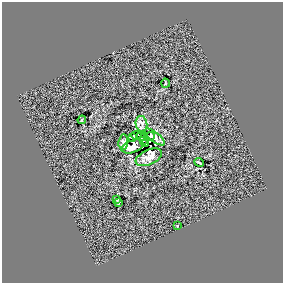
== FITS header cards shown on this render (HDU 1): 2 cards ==
NAXIS1  =                  281 /
NAXIS2  =                  281 /

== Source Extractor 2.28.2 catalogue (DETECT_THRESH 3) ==
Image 281 x 281 px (HDU 1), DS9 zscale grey, 1 PNG px = 1 image px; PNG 285 x 285 px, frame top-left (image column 1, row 281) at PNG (2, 2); each listed source drawn as its Kron ellipse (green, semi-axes under 4 px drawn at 4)
Background 0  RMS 8.2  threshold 24.5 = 3 sigma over >= 5 px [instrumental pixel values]
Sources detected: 19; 2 with non-positive FLUX_AUTO (blend fragments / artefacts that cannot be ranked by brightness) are neither listed nor drawn; the other 17 listed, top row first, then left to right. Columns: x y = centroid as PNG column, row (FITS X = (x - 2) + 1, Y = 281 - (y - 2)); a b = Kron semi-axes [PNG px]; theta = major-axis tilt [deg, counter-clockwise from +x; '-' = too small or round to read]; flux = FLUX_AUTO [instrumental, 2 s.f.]
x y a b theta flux
165 83 4 3 - 410
82 120 4 2 - 460
141 124 8 6 -79 2500
136 135 5 3 - 1300
141 136 4 3 - 140
150 136 5 3 - 550
155 137 12 5 -39 3200
133 138 3 3 - 670
143 140 3 2 - 500
123 142 7 5 84 1700
146 144 2 2 - 590
132 146 11 6 20 5600
149 157 14 7 24 4900
199 162 5 2 - 590
117 200 3 2 - 580
119 202 4 2 - 530
177 226 3 2 - 310
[2 non-positive-flux detections neither listed nor drawn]